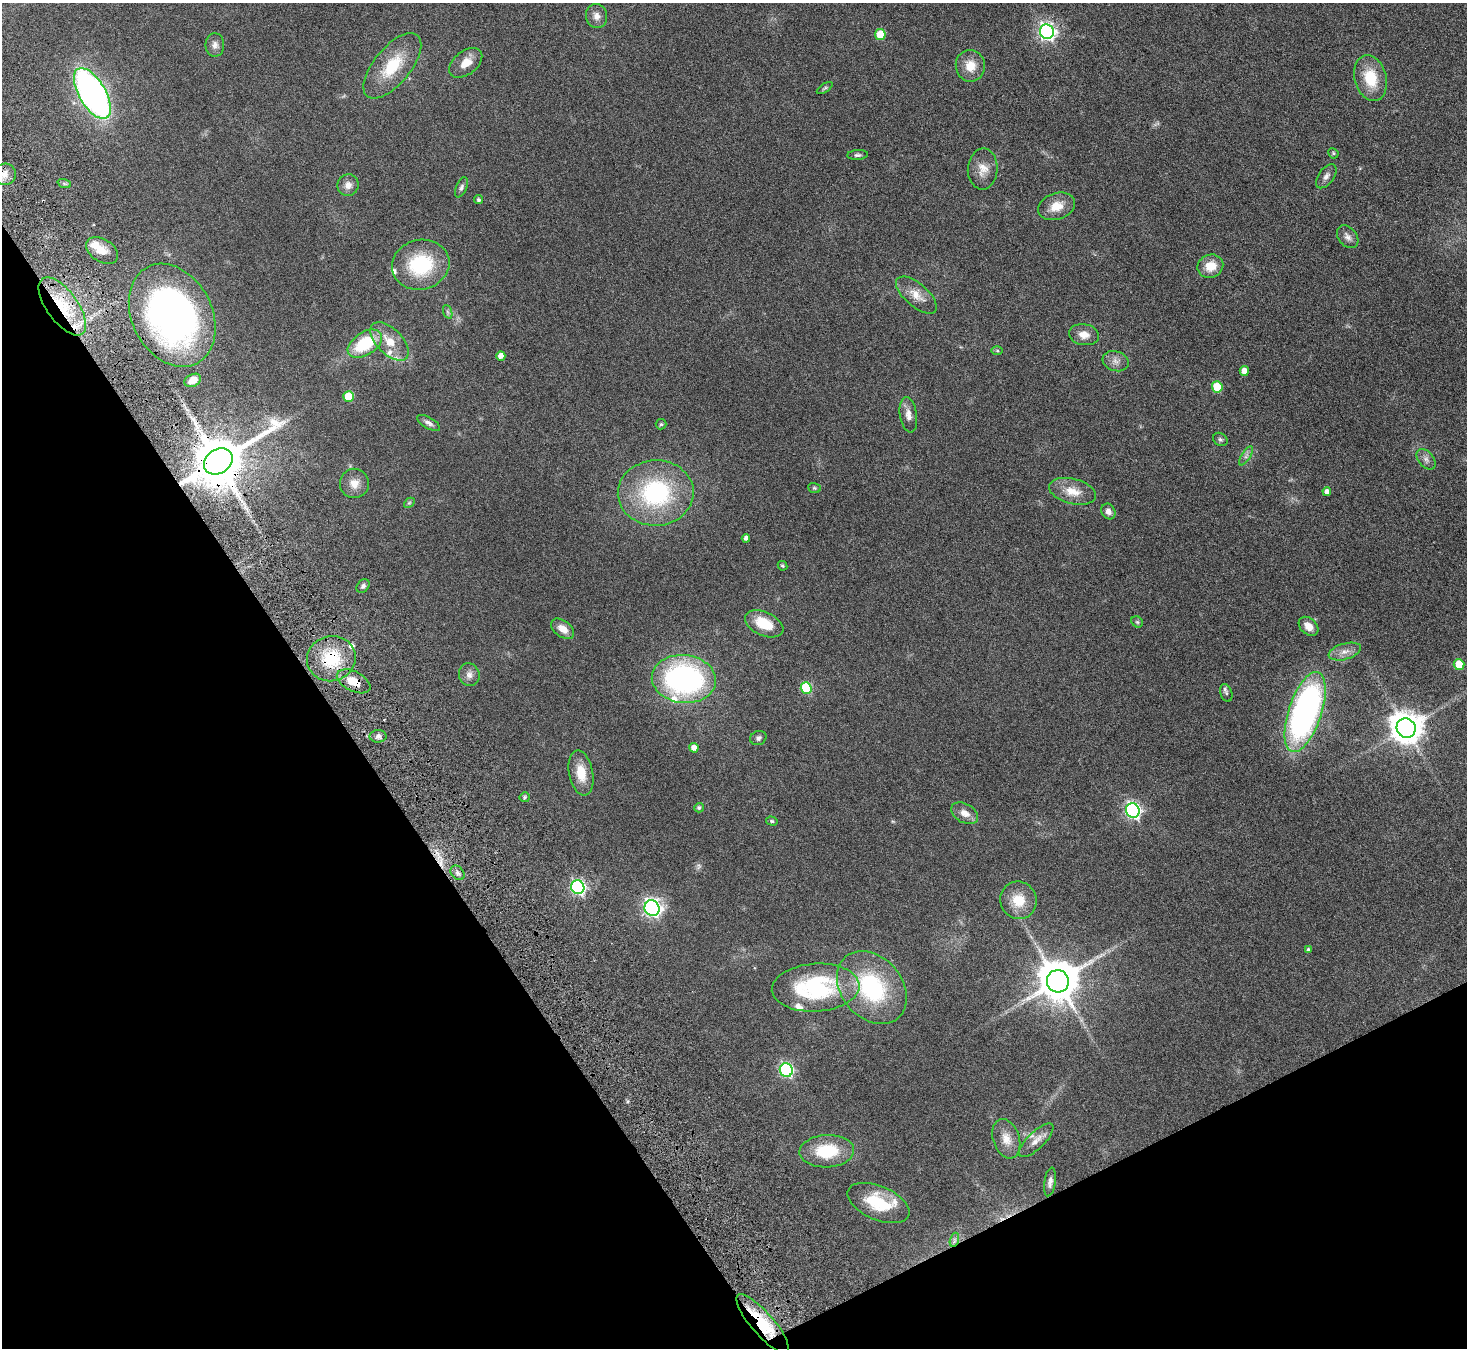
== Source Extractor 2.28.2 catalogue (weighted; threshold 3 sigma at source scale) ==
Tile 14 of 4 x 4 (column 2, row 4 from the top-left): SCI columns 1518-2982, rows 325-1670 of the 5965 x 5897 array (HDU 1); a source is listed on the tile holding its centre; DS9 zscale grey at full resolution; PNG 1469 x 1350 px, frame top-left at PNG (2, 3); each listed source drawn as its Kron ellipse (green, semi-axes under 4 px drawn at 4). Shown black and unused: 29% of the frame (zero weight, under 4 of 8 exposures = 3% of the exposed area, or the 3 px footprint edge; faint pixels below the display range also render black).
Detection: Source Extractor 2.28.2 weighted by HDU 2 'WHT'; one run over the whole footprint, this tile lists its part. Background 0.0899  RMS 0.0048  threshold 0.0198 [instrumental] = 3 sigma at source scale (4.09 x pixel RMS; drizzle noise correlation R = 1.36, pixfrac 0.8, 0.05/0.05 arcsec/px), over >= 5 px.
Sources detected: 105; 1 too faint to see at this stretch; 1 long thin detection or spike segment (spike, bleed or trail) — neither listed nor drawn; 9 inside a brighter listed object's ellipse — not listed separately; the other 94 listed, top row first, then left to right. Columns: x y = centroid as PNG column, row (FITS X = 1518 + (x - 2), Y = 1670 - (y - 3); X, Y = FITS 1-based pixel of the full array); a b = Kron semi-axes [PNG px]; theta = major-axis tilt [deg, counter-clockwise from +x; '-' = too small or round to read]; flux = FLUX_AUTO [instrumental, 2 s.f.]
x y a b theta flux
596 16 12 10 -79 2.7
1047 32 7 7 - 150
880 34 5 5 - 13
215 45 12 9 90 2.3
466 63 19 11 38 5.5
392 66 39 18 50 18
970 66 16 14 -83 6.6
1371 78 23 16 -74 14
825 88 9 3 33 0.7
92 93 28 13 -60 170
1333 153 5 5 - 0.62
857 155 10 5 3 1
983 169 20 15 87 5.9
4 174 11 10 - 4
1326 176 14 7 53 2
64 183 7 4 -19 0.74
348 185 11 10 - 2.8
461 187 11 5 67 1.2
478 200 5 4 - 0.97
1056 206 19 13 19 6.9
1348 237 13 9 -50 2.2
102 251 17 11 -32 5.1
421 265 29 25 14 29
1210 266 13 11 22 7
916 295 25 11 -41 6.1
62 306 34 15 -54 22
448 312 7 4 -70 0.86
172 315 54 40 -62 160
1084 335 15 10 -9 4.2
390 341 24 12 -45 8.5
365 344 19 11 33 22
997 351 6 4 -2 0.53
501 356 4 4 - 3.4
1116 361 13 9 -18 2.8
1244 371 5 4 - 3.4
193 380 9 6 28 4.5
1217 387 5 5 - 14
348 397 5 5 - 14
908 415 18 8 -81 3.4
428 423 13 5 -29 1.6
661 424 5 5 - 0.62
1220 439 8 6 -36 0.84
1246 456 11 4 57 1.4
1426 459 12 7 -50 2
218 461 15 12 33 2700
354 483 14 14 - 5
814 488 6 5 - 0.64
1072 491 24 12 -14 7.6
1327 491 4 4 - 1.9
656 493 38 32 2 52
409 503 6 4 43 0.61
1108 511 8 6 -60 2.3
746 538 4 4 - 1.4
782 566 5 4 - 0.77
363 586 8 6 46 1.2
1137 622 6 5 - 0.71
764 624 20 12 -24 11
1308 626 11 8 -42 3.9
563 629 13 8 -37 4.1
1345 652 16 8 16 3.3
331 659 24 22 16 20
1459 665 5 5 - 12
469 675 11 10 - 2.5
684 679 32 24 -6 100
354 681 18 10 -27 7.3
806 688 6 5 - 27
1226 693 9 5 -71 1.1
1305 712 42 16 71 150
1406 728 10 9 - 770
378 736 8 6 0 1.5
758 738 8 7 - 1.3
694 748 4 4 - 3.1
581 773 23 12 -79 8.1
525 797 5 5 - 0.81
699 808 5 4 - 0.8
1133 810 7 6 - 120
965 813 14 9 -30 3.7
772 821 6 4 -17 0.66
458 873 8 6 -49 1.5
578 887 7 6 - 88
1018 900 19 18 - 9.3
652 908 8 7 - 140
1309 950 4 3 - 0.95
1058 981 11 11 - 1500
872 987 40 30 -50 44
816 988 44 24 3 49
786 1070 7 6 - 80
1006 1139 20 13 -72 5.9
1036 1140 22 8 44 3.9
827 1151 27 16 3 19
1050 1182 14 5 81 2
878 1203 33 17 -23 18
954 1240 7 4 72 1.1
763 1324 38 11 -49 22
Overlapping masked pixels (flux is a lower limit): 6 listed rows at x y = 62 306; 172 315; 218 461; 331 659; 354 681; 763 1324